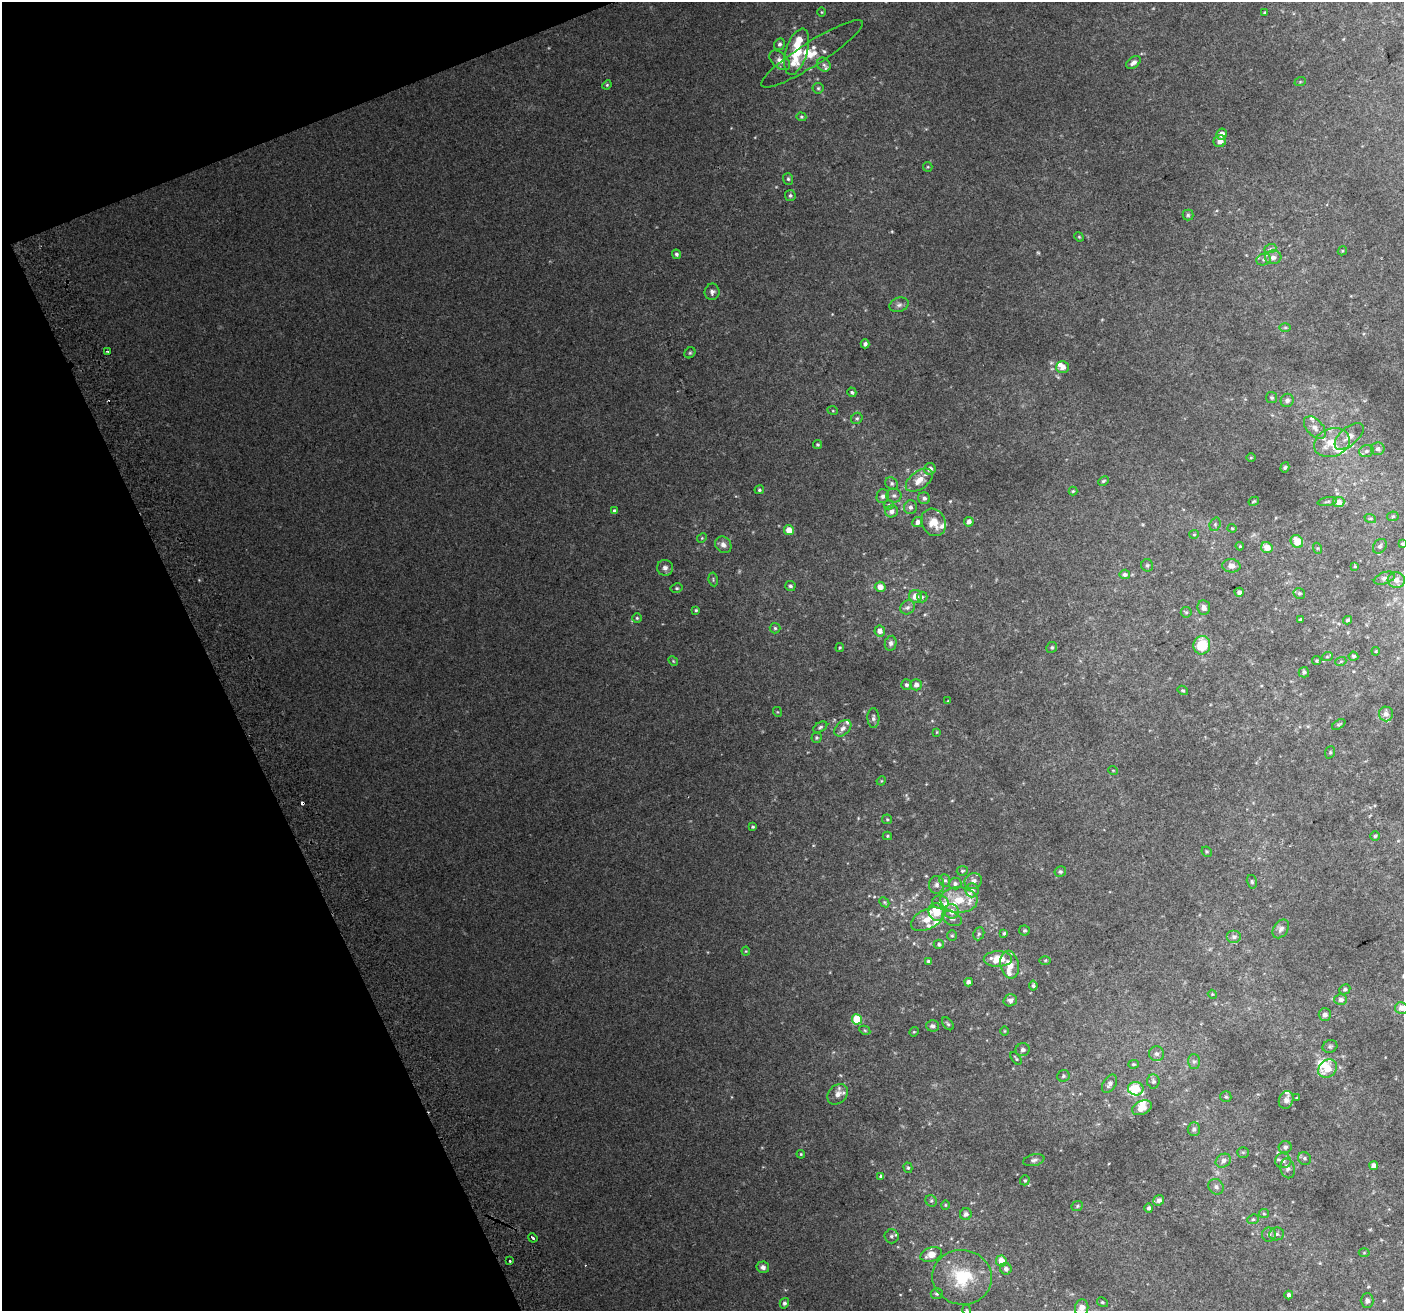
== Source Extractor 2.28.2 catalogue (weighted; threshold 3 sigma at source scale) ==
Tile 5 of 4 x 4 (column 1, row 2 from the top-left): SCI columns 43-1444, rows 2776-4084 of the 5688 x 5494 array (HDU 1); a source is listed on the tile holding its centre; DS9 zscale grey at full resolution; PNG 1406 x 1313 px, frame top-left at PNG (2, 2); each listed source drawn as its Kron ellipse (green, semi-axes under 4 px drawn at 4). Shown black and unused: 19% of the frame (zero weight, under 2 of 3 exposures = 2% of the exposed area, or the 3 px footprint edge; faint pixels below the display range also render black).
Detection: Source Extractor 2.28.2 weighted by HDU 2 'WHT'; one run over the whole footprint, this tile lists its part. Background 0.0744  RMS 0.014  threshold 0.063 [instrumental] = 3 sigma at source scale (4.5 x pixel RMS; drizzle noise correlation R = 1.50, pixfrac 1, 0.0396/0.0396 arcsec/px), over >= 5 px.
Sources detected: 258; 1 too faint to see at this stretch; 2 cosmic-ray / hot-pixel residue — neither listed nor drawn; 26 inside a brighter listed object's ellipse — not listed separately; the other 229 listed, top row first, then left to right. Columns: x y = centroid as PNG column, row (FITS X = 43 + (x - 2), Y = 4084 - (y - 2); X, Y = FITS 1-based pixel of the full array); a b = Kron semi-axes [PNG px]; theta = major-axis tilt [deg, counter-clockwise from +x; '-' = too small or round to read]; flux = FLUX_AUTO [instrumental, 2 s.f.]
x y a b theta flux
822 12 4 3 - 1
1264 13 3 3 - 1.4
779 44 6 5 - 3.1
797 52 24 10 73 42
812 54 59 12 32 32
780 60 12 7 -42 7.9
1133 62 8 5 36 5.7
824 65 7 6 - 3.6
1300 82 6 3 19 1.3
607 85 5 4 - 1.8
818 88 5 5 - 2.3
801 117 5 4 - 1.6
1221 134 5 5 - 10
1220 141 6 6 - 9.6
928 167 5 4 - 1.4
788 179 6 5 - 2.3
790 196 5 5 - 2.5
1188 215 5 5 - 2.4
1079 237 5 4 - 1.5
1270 249 6 4 20 2.3
1342 251 5 4 - 1.4
676 254 5 4 - 2.8
1273 257 8 7 - 6
1264 259 7 5 20 3
712 292 8 7 - 4.8
899 305 10 7 18 5
1285 328 6 4 0 1.7
865 344 4 4 - 4
107 351 3 2 - 1.2
690 353 6 5 - 2.1
1062 367 6 6 - 7.6
852 392 5 4 - 2.3
1272 398 5 5 - 2.2
1287 400 7 6 - 5.1
833 411 5 3 - 1.3
857 418 6 5 - 2.4
1315 428 13 8 -48 8.6
1349 436 18 9 40 12
1332 443 18 14 20 30
818 445 4 4 - 1.8
1378 449 7 6 - 4.2
1366 451 7 5 17 3.9
1251 457 5 3 - 1.2
1285 467 5 4 - 2
930 469 6 5 - 6.2
919 480 15 9 36 15
1103 481 6 4 27 1.9
892 483 7 5 -46 3.1
759 490 5 4 - 2
1073 491 4 4 - 1.6
883 496 7 6 - 4.2
894 496 7 7 - 3.8
924 498 6 6 - 4.2
1254 501 5 3 - 1.6
1327 502 10 3 10 2.2
1339 502 5 5 - 9.8
889 505 5 4 - 1.9
910 507 7 6 - 4.4
614 511 4 4 - 3
892 511 6 6 - 6.1
1393 516 5 5 - 2
1370 518 6 4 -18 1.7
918 522 5 5 - 5.7
934 522 14 12 -62 19
969 522 5 4 - 5.7
1215 524 7 5 70 2.8
1232 528 4 4 - 1.4
789 530 5 5 - 15
1194 534 5 4 - 1.6
702 538 5 4 - 1.6
1297 542 7 6 - 20
1403 544 3 3 - 2
723 545 9 7 -46 7
1240 546 4 3 - 1.4
1380 546 8 6 53 3.1
1267 548 6 5 - 15
1317 548 5 3 - 1.6
1147 565 6 6 - 2.6
1231 566 9 6 -5 9.3
1355 566 3 3 - 1.3
665 568 8 8 - 6.3
1125 574 5 5 - 3.1
1384 578 11 6 20 4.4
713 579 7 4 -81 2
1396 580 8 8 - 7.7
790 586 5 5 - 2.9
880 587 5 5 - 10
677 588 6 4 11 2.2
1239 592 4 4 - 4.7
1299 593 6 5 - 2.6
915 596 6 6 - 11
922 597 5 5 - 2.1
908 607 7 6 - 4.1
1204 608 7 6 - 6.8
696 610 4 4 - 1.7
1186 612 5 5 - 2.1
637 618 4 4 - 1.8
1300 619 4 3 - 1.8
1347 620 4 4 - 2.4
775 628 5 5 - 2.2
880 631 6 5 - 6.8
891 643 7 5 79 3.8
1202 645 9 8 - 37
1052 647 5 5 - 2.2
840 648 4 3 - 1.4
1376 651 4 3 - 1.2
1353 656 5 4 - 2.7
1327 657 5 3 - 1.3
673 661 5 4 - 1.5
1316 661 4 4 - 1.7
1341 661 5 3 - 1.4
1304 672 5 5 - 3.1
906 685 5 5 - 2.9
916 685 6 5 - 6.9
1183 690 5 4 - 2
948 701 4 3 - 1
778 712 5 3 - 1.1
1386 714 7 7 - 5.6
873 718 10 6 -89 4.1
1339 724 7 4 33 2
820 727 7 4 30 2.6
843 728 10 6 44 6.4
937 732 3 3 - 1.2
817 738 5 5 - 1.9
1330 752 6 5 - 2
1113 770 5 3 - 1
881 781 5 4 - 1.2
887 819 5 5 - 1.7
753 827 3 3 - 1.7
887 836 4 4 - 1.6
1375 836 5 5 - 1.9
1207 852 5 4 - 1.6
962 871 5 5 - 2.2
1060 872 6 5 - 2.5
945 880 6 5 - 3.1
973 881 9 7 24 6.5
1252 882 7 5 -75 2.3
955 883 6 6 - 4
937 885 9 7 87 5.8
972 890 7 6 - 4.6
959 900 18 12 -2 28
884 902 6 4 -45 1.8
940 902 8 6 -8 4.6
951 911 7 7 - 10
936 912 9 7 -73 30
928 919 18 10 27 19
952 919 10 7 -24 4.5
1281 929 10 7 54 5.4
1024 930 5 5 - 2.1
1004 933 4 3 - 2.1
979 934 7 5 67 2.7
952 936 5 4 - 1.8
1234 937 7 6 - 4.9
939 944 5 4 - 2.9
746 951 4 4 - 1.4
998 959 14 7 1 25
1045 960 6 4 1 1.5
928 961 4 4 - 2.2
1010 965 14 9 -78 16
968 982 4 4 - 4.4
1033 986 5 4 - 2.7
1345 989 6 5 - 3.1
1212 994 4 3 - 1.1
1010 1000 7 6 - 5
1341 1000 6 5 - 4.5
1401 1008 6 6 - 11
1325 1015 6 6 - 4.8
857 1019 5 5 - 54
948 1024 7 4 -52 2.3
932 1026 6 6 - 3.9
865 1030 6 4 -29 1.6
1005 1031 5 3 - 1.2
914 1032 5 4 - 1.4
1330 1046 7 6 - 2.7
1023 1050 7 6 - 4.4
1157 1054 7 7 - 4.3
1016 1058 7 3 -53 1.7
1194 1061 7 6 - 3.4
1133 1064 5 4 - 2
1328 1069 10 8 44 26
1063 1076 6 5 - 2.5
1153 1081 7 6 - 3.2
1109 1084 10 6 61 5.4
1136 1089 8 6 -11 39
838 1094 11 9 45 9.4
1226 1097 5 5 - 2
1296 1098 3 3 - 1.2
1286 1100 9 7 70 5.7
1142 1108 10 7 24 11
1194 1129 7 6 - 4.2
1285 1147 6 6 - 4.1
1243 1152 6 5 - 1.9
801 1154 4 3 - 1.5
1304 1158 7 6 - 3
1034 1160 10 5 13 3.9
1223 1161 8 6 34 5.6
1283 1161 8 7 - 5.7
1374 1166 4 4 - 8
908 1168 5 4 - 2.1
1288 1168 10 7 -79 5.1
881 1177 4 4 - 3.9
1025 1180 5 4 - 1.8
1216 1187 8 7 - 4.7
1159 1200 5 5 - 4.8
931 1201 6 5 - 2.4
945 1205 4 4 - 1.3
1077 1206 6 4 24 2.1
1149 1208 5 4 - 3.2
966 1214 6 6 - 4.2
1264 1214 5 4 - 1.7
1253 1219 6 4 24 2.1
1276 1234 7 6 - 3.8
1269 1235 7 7 - 4
891 1236 7 7 - 3.7
533 1238 5 3 - 4.2
1364 1253 5 3 - 1.2
931 1254 11 7 19 13
510 1261 3 3 - 2.4
1001 1261 6 5 - 18
763 1267 6 5 - 4.9
1006 1269 6 5 - 5.3
962 1277 30 27 -9 69
937 1294 6 5 - 2.6
1289 1295 4 4 - 4.2
1367 1301 7 6 - 4.8
1102 1302 5 4 - 2.1
784 1303 5 4 - 3.3
1082 1308 8 6 84 13
967 1310 5 3 - 1.2
Isophote crosses this tile's border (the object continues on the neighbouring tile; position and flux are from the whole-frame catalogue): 4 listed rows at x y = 1403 544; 1401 1008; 1082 1308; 967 1310